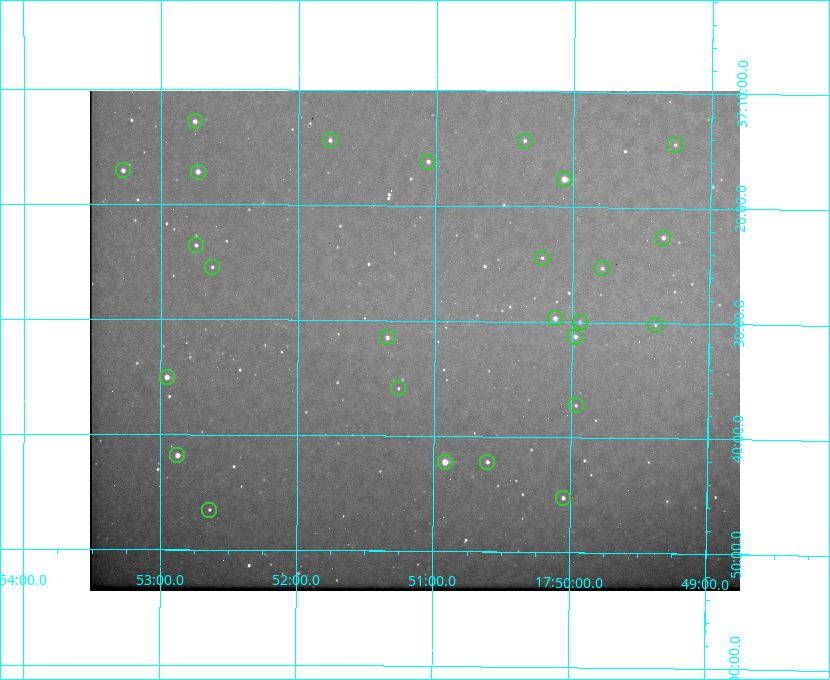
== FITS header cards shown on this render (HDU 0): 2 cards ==
NAXIS1  =                  650 / Width of table row in bytes
NAXIS2  =                  500 / Number of rows in table

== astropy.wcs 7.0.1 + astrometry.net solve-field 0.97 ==
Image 650 x 500 px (HDU 0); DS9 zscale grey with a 90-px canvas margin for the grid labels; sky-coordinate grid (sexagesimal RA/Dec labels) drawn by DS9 from the SOLVED WCS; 26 Tycho-2 reference stars matched to detected sources circled (green)
Header WCS: none
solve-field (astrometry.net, Tycho-2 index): SOLVED blind (the file carries no WCS)
Solved WCS: RA---TAN-SIP/DEC--TAN-SIP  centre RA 17:51:09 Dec +37:32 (267.79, +37.53 deg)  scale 5.21 arcsec/px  FOV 56.4' x 43.4'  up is +180 deg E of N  parity flipped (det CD > 0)
(file carries no celestial WCS; the grid is the blind solution)
Tycho-2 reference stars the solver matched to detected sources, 26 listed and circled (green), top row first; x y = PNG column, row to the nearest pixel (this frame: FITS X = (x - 90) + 1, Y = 500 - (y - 91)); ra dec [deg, ICRS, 3 dp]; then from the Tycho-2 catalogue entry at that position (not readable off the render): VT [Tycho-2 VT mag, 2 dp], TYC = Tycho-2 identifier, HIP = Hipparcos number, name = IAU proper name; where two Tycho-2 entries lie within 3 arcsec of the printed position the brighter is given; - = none
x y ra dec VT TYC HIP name
195 121 268.189 +37.213 9.71 2620-542-1 - -
330 140 267.943 +37.240 10.39 2620-505-1 - -
525 141 267.589 +37.238 11.09 2619-212-1 - -
675 145 267.316 +37.242 12.03 2619-611-1 - -
428 162 267.764 +37.270 10.17 2620-784-1 - -
123 170 268.319 +37.285 9.88 2620-536-1 - -
198 172 268.183 +37.286 8.98 2620-786-1 87506 -
564 179 267.517 +37.293 8.96 2619-379-1 - -
663 238 267.335 +37.377 10.60 2619-634-1 - -
196 245 268.186 +37.393 10.44 2620-175-1 - -
542 258 267.555 +37.408 11.50 2619-358-1 - -
212 267 268.156 +37.424 11.25 2620-712-1 - -
602 268 267.445 +37.422 11.17 2619-451-1 - -
555 318 267.531 +37.495 10.07 2619-274-1 - -
580 322 267.485 +37.500 11.33 2619-40-1 - -
655 325 267.347 +37.503 12.15 3088-638-1 - -
387 337 267.836 +37.525 9.96 3089-889-1 - -
575 337 267.494 +37.522 10.35 3088-270-1 - -
167 377 268.239 +37.584 8.64 3089-755-1 - -
398 388 267.815 +37.598 11.54 3089-1081-1 - -
576 405 267.491 +37.621 11.40 3088-1284-1 - -
177 455 268.219 +37.697 8.93 3089-671-1 - -
445 462 267.730 +37.705 8.13 3089-1203-1 87349 -
487 462 267.652 +37.703 11.04 3089-693-1 - -
563 498 267.512 +37.755 10.10 3089-2332-1 - -
209 510 268.159 +37.775 11.22 3089-2245-1 - -